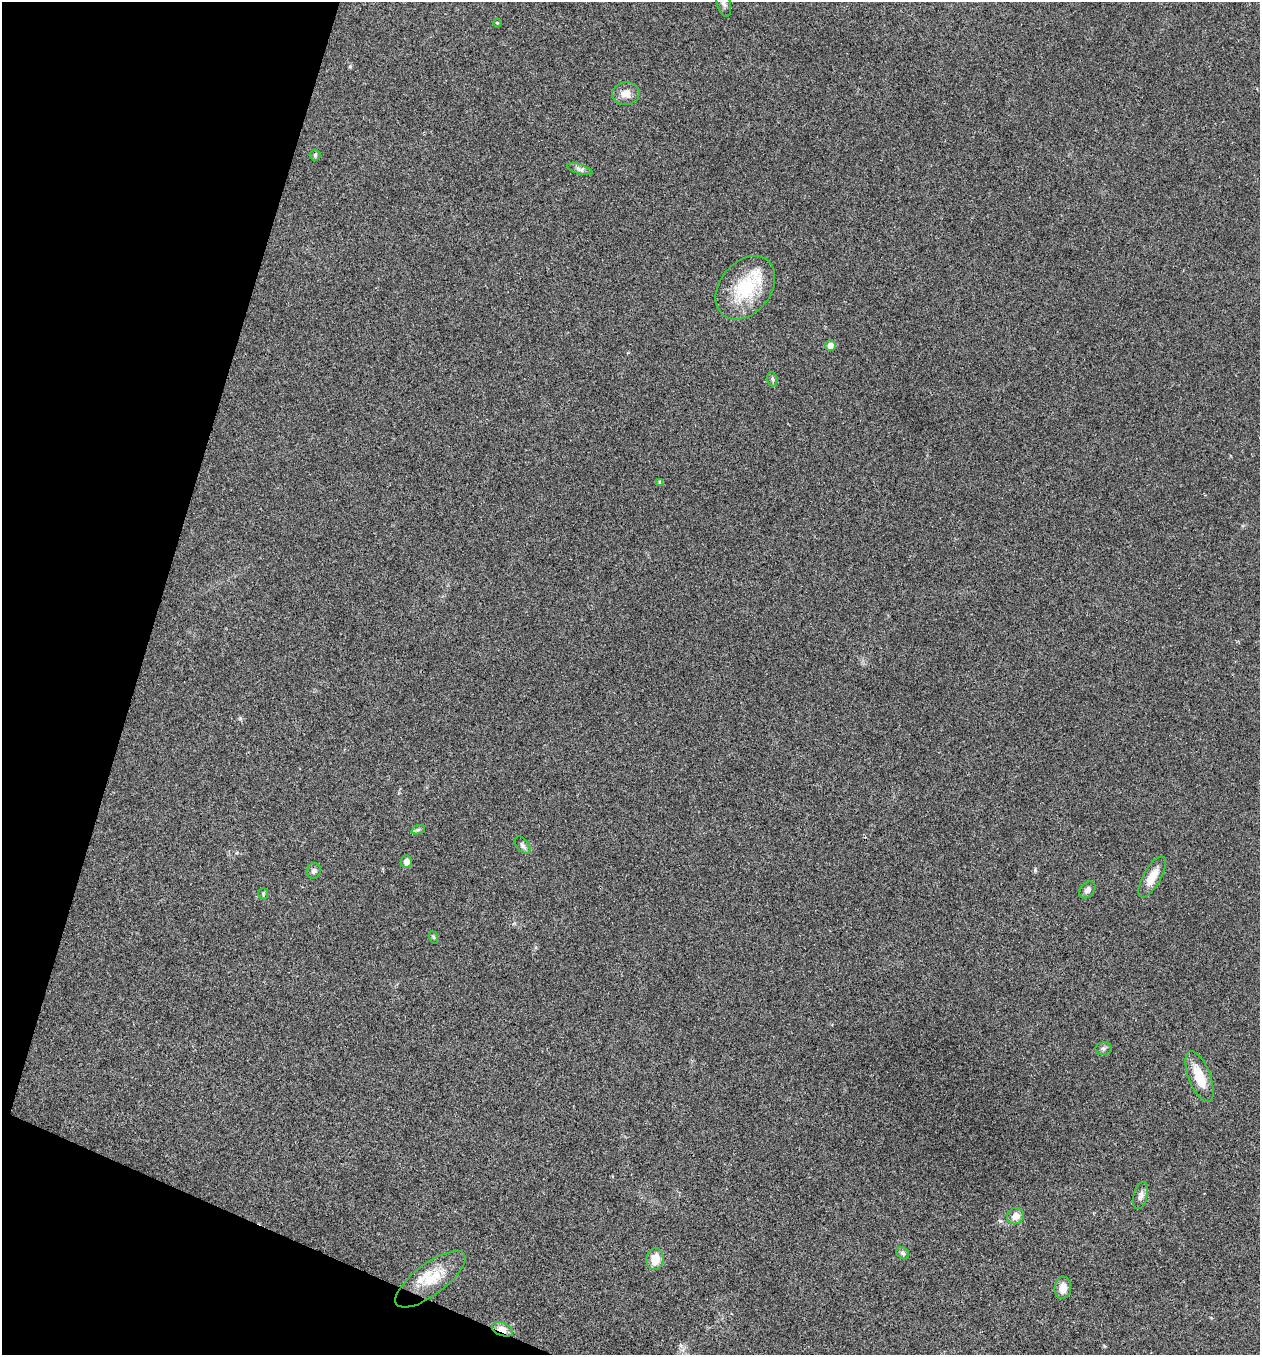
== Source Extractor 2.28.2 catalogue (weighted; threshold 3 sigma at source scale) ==
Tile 9 of 4 x 4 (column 1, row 3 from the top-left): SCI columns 267-1524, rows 1355-2707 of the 5432 x 5418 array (HDU 1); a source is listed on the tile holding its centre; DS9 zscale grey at full resolution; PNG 1262 x 1357 px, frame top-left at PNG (2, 2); each listed source drawn as its Kron ellipse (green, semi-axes under 4 px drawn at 4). Shown black and unused: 15% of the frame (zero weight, under 3 of 4 exposures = <1% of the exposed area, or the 3 px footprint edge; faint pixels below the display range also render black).
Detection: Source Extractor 2.28.2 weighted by HDU 2 'WHT'; one run over the whole footprint, this tile lists its part. Background 0.0221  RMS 0.0041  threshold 0.0183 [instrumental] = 3 sigma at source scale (4.5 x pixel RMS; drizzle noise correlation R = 1.50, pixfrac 1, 0.05/0.05 arcsec/px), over >= 5 px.
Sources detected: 28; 2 inside a brighter listed object's ellipse — not listed separately; the other 26 listed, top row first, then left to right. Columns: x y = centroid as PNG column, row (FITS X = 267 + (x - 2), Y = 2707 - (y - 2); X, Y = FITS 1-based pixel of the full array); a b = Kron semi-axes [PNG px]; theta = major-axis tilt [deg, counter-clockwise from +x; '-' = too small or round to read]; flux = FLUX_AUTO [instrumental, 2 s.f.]
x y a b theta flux
724 2 15 7 -76 2
497 23 4 3 - 0.4
626 94 14 11 5 3.8
315 155 6 5 - 0.65
580 169 13 4 -17 1.4
745 288 35 25 51 23
830 345 5 5 - 2.7
772 379 7 5 -73 0.81
660 482 4 4 - 0.98
418 830 7 4 19 0.8
522 845 10 6 -51 1.2
406 862 6 5 - 2.8
314 871 8 7 - 1.2
1152 877 23 8 61 6.2
1087 890 9 6 47 1.6
263 894 5 5 - 0.49
433 937 6 4 -71 0.57
1104 1049 8 6 1 0.94
1199 1077 27 11 -69 9.9
1141 1196 14 7 75 1.8
1016 1216 9 8 - 3.3
903 1253 7 5 -44 0.81
655 1259 11 8 79 6.3
430 1279 42 15 37 13
1063 1288 11 8 86 3.9
502 1329 11 6 -24 4.3
Overlapping masked pixels (flux is a lower limit): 1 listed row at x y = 502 1329
Isophote crosses this tile's border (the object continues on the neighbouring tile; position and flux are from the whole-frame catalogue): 1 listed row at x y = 724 2